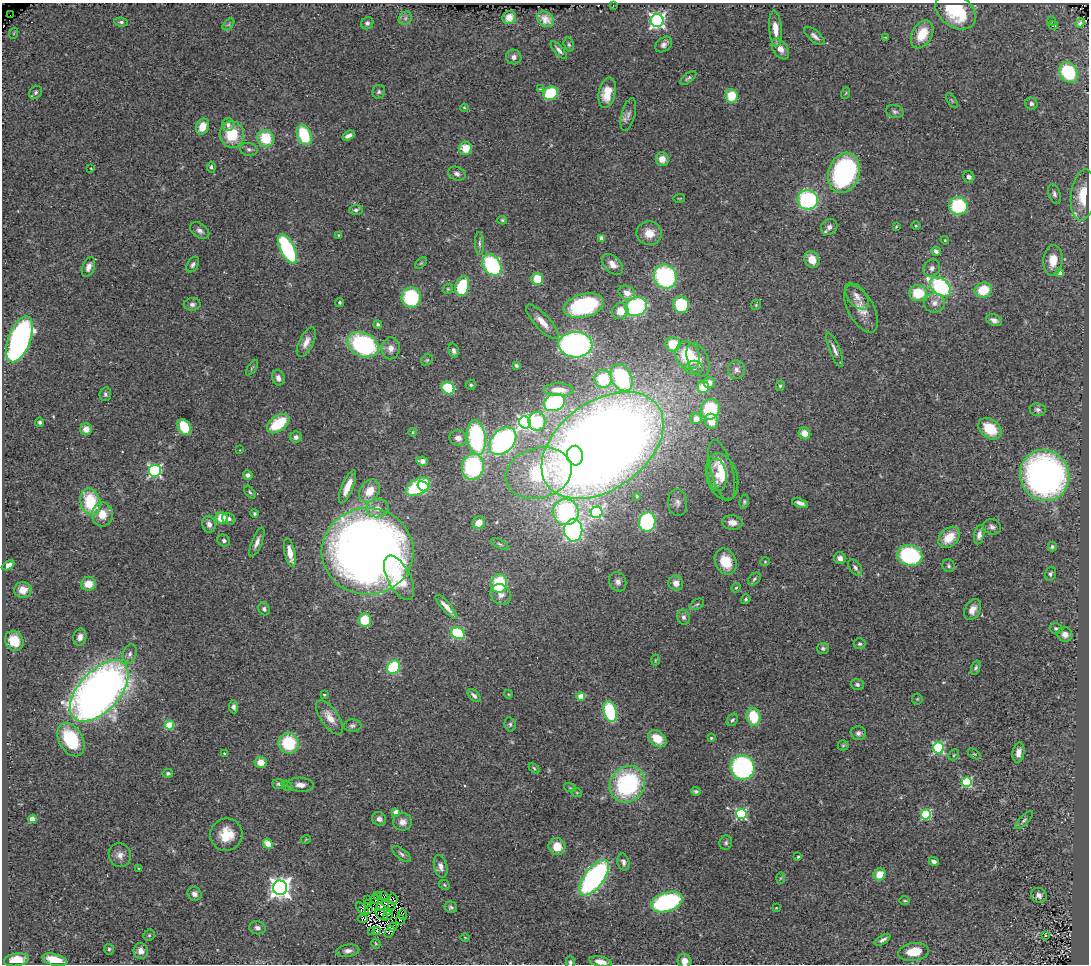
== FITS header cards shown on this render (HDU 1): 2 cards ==
NAXIS1  =                 1087
NAXIS2  =                  962

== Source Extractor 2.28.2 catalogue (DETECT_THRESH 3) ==
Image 1087 x 962 px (HDU 1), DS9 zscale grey, 1 PNG px = 1 image px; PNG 1091 x 966 px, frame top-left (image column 1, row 962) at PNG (2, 3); each listed source drawn as its Kron ellipse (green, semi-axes under 4 px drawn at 4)
Background 0.855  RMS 0.069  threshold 0.207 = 3 sigma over >= 5 px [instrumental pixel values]
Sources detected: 331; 7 with non-positive FLUX_AUTO (blend fragments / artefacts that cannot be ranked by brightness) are neither listed nor drawn; the other 324 listed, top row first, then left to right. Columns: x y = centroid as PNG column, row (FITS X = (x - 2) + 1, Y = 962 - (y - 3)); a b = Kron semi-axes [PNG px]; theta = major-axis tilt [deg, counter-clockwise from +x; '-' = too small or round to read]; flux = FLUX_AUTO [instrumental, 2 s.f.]
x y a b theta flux
613 6 3 2 - 110
956 12 22 15 -34 250
11 15 2 2 - 5.8
509 17 7 6 - 35
405 18 7 6 - 14
546 19 9 7 -38 35
657 21 6 6 - 1400
1051 21 5 3 - 3.7
121 22 7 4 -7 11
367 23 6 6 - 12
1080 23 5 4 - 11
228 24 7 4 45 8.8
1053 25 5 3 - 14
775 29 18 6 -85 63
14 33 5 3 - 4.6
922 34 15 10 61 100
815 36 12 5 -40 20
885 37 3 2 - 2.8
664 44 9 6 40 20
569 45 7 5 -74 8
780 49 12 7 -57 40
559 50 11 4 -48 16
514 57 8 7 - 22
1068 72 11 8 -58 290
688 78 9 4 38 10
540 89 4 4 - 4.2
36 92 7 5 48 13
379 92 7 6 - 10
551 93 7 6 - 250
607 93 15 8 76 95
846 93 6 3 70 4.7
731 96 7 6 - 130
952 100 8 4 -59 7
1031 104 6 5 - 11
464 108 4 3 - 5.3
895 111 9 6 -13 13
628 115 17 6 75 23
228 125 6 6 - 19
202 127 8 6 68 66
232 134 13 12 - 160
304 135 11 7 -69 240
349 136 6 4 31 19
266 138 8 8 - 160
465 148 6 6 - 76
249 149 9 6 -12 14
662 159 7 6 - 43
211 167 5 4 - 8
91 168 3 2 - 3.3
844 173 20 15 71 880
457 174 9 6 -23 19
969 177 6 5 - 13
1054 194 10 6 -72 15
1083 195 26 12 83 130
679 198 6 3 8 3.9
808 200 10 10 - 550
958 206 9 9 - 290
356 210 7 4 5 12
502 220 5 3 - 6.1
916 226 5 3 - 4.5
829 227 9 7 43 24
896 227 4 3 - 4.4
200 231 10 7 -35 20
649 233 13 12 - 65
339 235 3 2 - 3.9
601 238 4 4 - 44
945 240 4 4 - 4.5
479 243 11 4 -89 12
287 249 16 7 -63 610
936 251 5 4 - 15
812 260 9 7 -60 60
1053 260 15 9 85 74
421 263 7 4 44 6
613 264 12 8 -45 37
193 265 8 5 59 14
492 265 11 8 -55 500
88 267 10 6 68 30
932 268 9 7 55 21
1059 273 4 4 - 48
665 277 12 11 - 520
537 279 6 6 - 110
462 286 10 6 73 280
940 287 12 8 -40 570
448 289 5 4 - 5.6
983 290 9 7 20 130
627 293 9 7 -30 38
918 293 9 8 - 140
857 296 15 9 -51 33
411 297 10 9 - 420
340 302 4 4 - 6.6
934 303 10 9 - 35
192 304 8 6 2 17
681 305 8 8 - 230
756 305 5 4 - 6.5
584 306 21 11 14 470
636 307 11 9 22 510
861 309 26 13 -61 69
620 311 8 8 - 56
994 320 8 5 -24 20
542 322 22 7 -47 50
378 325 4 4 - 7.6
19 339 24 11 70 1400
306 342 16 7 64 41
673 344 7 7 - 140
363 345 16 12 -25 780
575 345 17 13 -2 1400
391 348 11 9 85 33
835 350 18 5 -68 27
454 351 7 5 -77 15
688 355 14 11 -64 250
427 360 6 5 - 7.4
698 360 18 10 -67 70
516 365 4 3 - 6.4
252 368 9 3 56 6.7
694 368 8 7 - 23
736 370 9 8 - 20
278 378 8 6 -70 22
621 378 14 10 -63 430
603 379 9 8 - 180
709 383 6 5 - 31
471 385 5 5 - 7.4
780 386 5 4 - 7.7
703 387 5 5 - 120
448 388 7 6 - 210
559 390 15 6 -1 52
105 394 7 6 - 11
554 402 11 8 22 480
710 409 10 9 - 260
1038 410 8 6 -7 14
696 419 5 5 - 55
537 421 9 8 - 280
711 421 8 6 -77 63
40 422 5 4 - 11
525 422 6 5 - 1400
278 424 13 7 36 190
184 427 8 6 -61 180
86 429 6 6 - 40
990 429 13 9 -38 130
413 432 4 4 - 6.4
804 433 6 5 - 56
296 437 6 5 - 15
476 437 18 9 -82 590
458 438 8 8 - 29
503 441 16 11 46 1200
602 445 68 44 36 9700
240 450 2 2 - 2.7
575 456 10 8 -83 430
422 461 6 4 -10 19
473 467 13 11 78 530
722 470 31 11 -75 120
155 471 6 6 - 900
539 473 34 25 15 600
248 475 5 4 - 18
717 475 16 9 -80 64
1044 475 26 24 -61 1800
722 477 24 15 -73 110
423 486 6 4 -35 130
348 487 18 5 68 74
418 487 13 7 30 420
369 491 12 9 53 80
250 492 7 4 -52 8
637 496 3 3 - 4.2
90 502 13 10 -74 230
744 502 7 4 81 7.9
678 503 13 9 -84 26
800 503 8 4 -18 19
377 508 11 9 7 39
566 512 13 12 - 610
597 512 6 5 - 550
254 513 4 4 - 7.8
102 514 12 10 88 67
222 518 6 6 - 100
229 519 7 5 -26 14
647 522 10 8 80 620
479 523 6 6 - 49
732 523 10 7 -8 33
209 524 8 6 -76 25
992 527 9 7 -23 19
573 530 11 9 90 1100
979 535 9 5 78 19
949 537 12 8 43 90
224 540 6 5 - 12
257 542 15 5 68 28
500 544 10 4 -26 11
1052 547 5 4 - 9.1
367 551 46 43 4 5600
290 553 14 5 -78 69
910 555 13 10 -16 440
840 558 6 6 - 24
726 562 13 10 -65 110
765 562 5 4 - 5
8 565 7 4 29 34
949 566 7 6 - 11
855 568 9 5 -54 16
1050 574 7 5 71 11
399 578 24 11 -63 160
754 579 7 5 45 9.9
618 582 10 8 -67 23
499 583 9 8 - 260
676 583 7 7 - 30
88 584 7 6 - 68
736 588 5 4 - 6.6
23 590 8 8 - 49
501 595 11 9 -49 34
746 599 5 4 - 6.5
697 604 7 4 30 8.3
446 607 15 4 -48 42
264 609 7 5 -55 11
973 609 11 7 65 35
684 617 7 6 - 15
365 620 6 6 - 140
1056 629 6 5 - 8.8
458 633 7 5 -27 370
1065 634 7 7 - 26
80 637 9 6 75 24
14 641 10 9 - 100
860 644 6 5 - 11
823 648 6 5 - 9.9
130 654 9 7 72 17
655 660 5 3 - 4.5
394 667 7 6 - 400
976 668 7 4 71 9.8
857 685 6 5 - 11
99 691 37 20 47 4300
508 694 4 3 - 3.6
324 695 3 3 - 5.7
474 696 8 4 -45 17
581 697 4 4 - 120
917 699 5 5 - 5.8
234 707 6 4 -83 13
610 712 10 6 -74 360
330 717 20 9 -55 57
753 717 9 7 -79 170
732 720 7 5 57 8.6
510 724 7 5 -76 9.3
169 725 4 4 - 200
352 726 9 6 2 13
858 733 7 7 - 16
711 738 4 4 - 5.3
657 739 10 7 -40 89
71 740 18 12 -61 260
289 743 10 10 - 230
843 745 5 5 - 5.5
939 748 5 5 - 560
224 753 4 3 - 4.3
1018 753 10 6 80 31
974 754 7 4 -35 5.8
954 755 6 5 - 6
261 762 6 5 - 55
742 767 12 12 - 850
534 768 6 4 -46 6.4
168 773 5 4 - 9.1
967 782 5 5 - 440
278 784 6 5 - 8.4
627 784 19 17 51 600
300 785 13 7 -3 31
287 786 6 4 -40 7.6
570 788 6 3 -19 5.9
696 791 5 3 - 8.5
577 793 5 3 - 5
396 812 4 4 - 59
741 814 5 5 - 550
926 815 5 5 - 380
32 819 4 4 - 92
379 819 7 6 - 21
1024 820 12 4 45 12
402 822 9 8 - 32
226 835 16 16 - 100
306 839 5 3 - 3.7
726 843 7 6 - 11
268 844 5 4 - 67
557 847 8 8 - 77
401 854 11 5 -38 13
120 855 12 11 - 32
798 857 4 3 - 6
934 861 5 3 - 14
623 862 8 6 -76 16
441 866 12 6 -74 24
139 869 4 4 - 4.1
880 874 6 5 - 72
594 878 21 9 53 1000
780 878 6 4 88 5.9
444 885 6 4 -23 6.2
280 888 7 7 - 3400
194 894 7 6 - 21
383 895 4 2 - 6.1
1039 895 8 7 - 23
377 896 3 2 - 2.4
367 899 3 2 - 3.9
375 899 4 2 - 1.8
393 899 5 2 - 24
905 901 5 3 - 4.9
667 902 16 9 19 680
368 903 4 3 - 2
388 905 7 2 -34 0.1
382 906 7 3 26 7.2
451 907 6 5 - 11
776 908 4 3 - 3.6
362 909 8 3 -40 0.21
368 909 2 2 - 0.55
387 911 3 2 - 7.9
381 915 7 3 -46 21
388 915 5 2 - 6.3
403 915 5 3 - 1.3
363 919 4 3 - 14
400 920 5 2 - 0.46
393 927 4 2 - 10
257 928 8 6 -12 18
372 931 2 2 - 8.2
377 931 3 2 - 6.6
390 932 6 3 58 3.3
149 935 6 5 - 7
1046 935 3 3 - 41
465 937 5 3 - 3.9
883 940 9 4 31 15
376 944 5 3 - 4.8
109 949 5 4 - 7.2
141 951 8 7 - 29
348 951 11 6 6 21
914 952 15 9 8 93
16 960 12 6 8 61
55 960 12 5 -14 82
685 961 7 6 - 32
570 962 6 4 88 8.9
600 962 11 5 -12 36
At the frame edge (FLAGS 8, measured only in part): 3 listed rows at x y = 685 961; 570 962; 600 962
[7 non-positive-flux detections neither listed nor drawn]